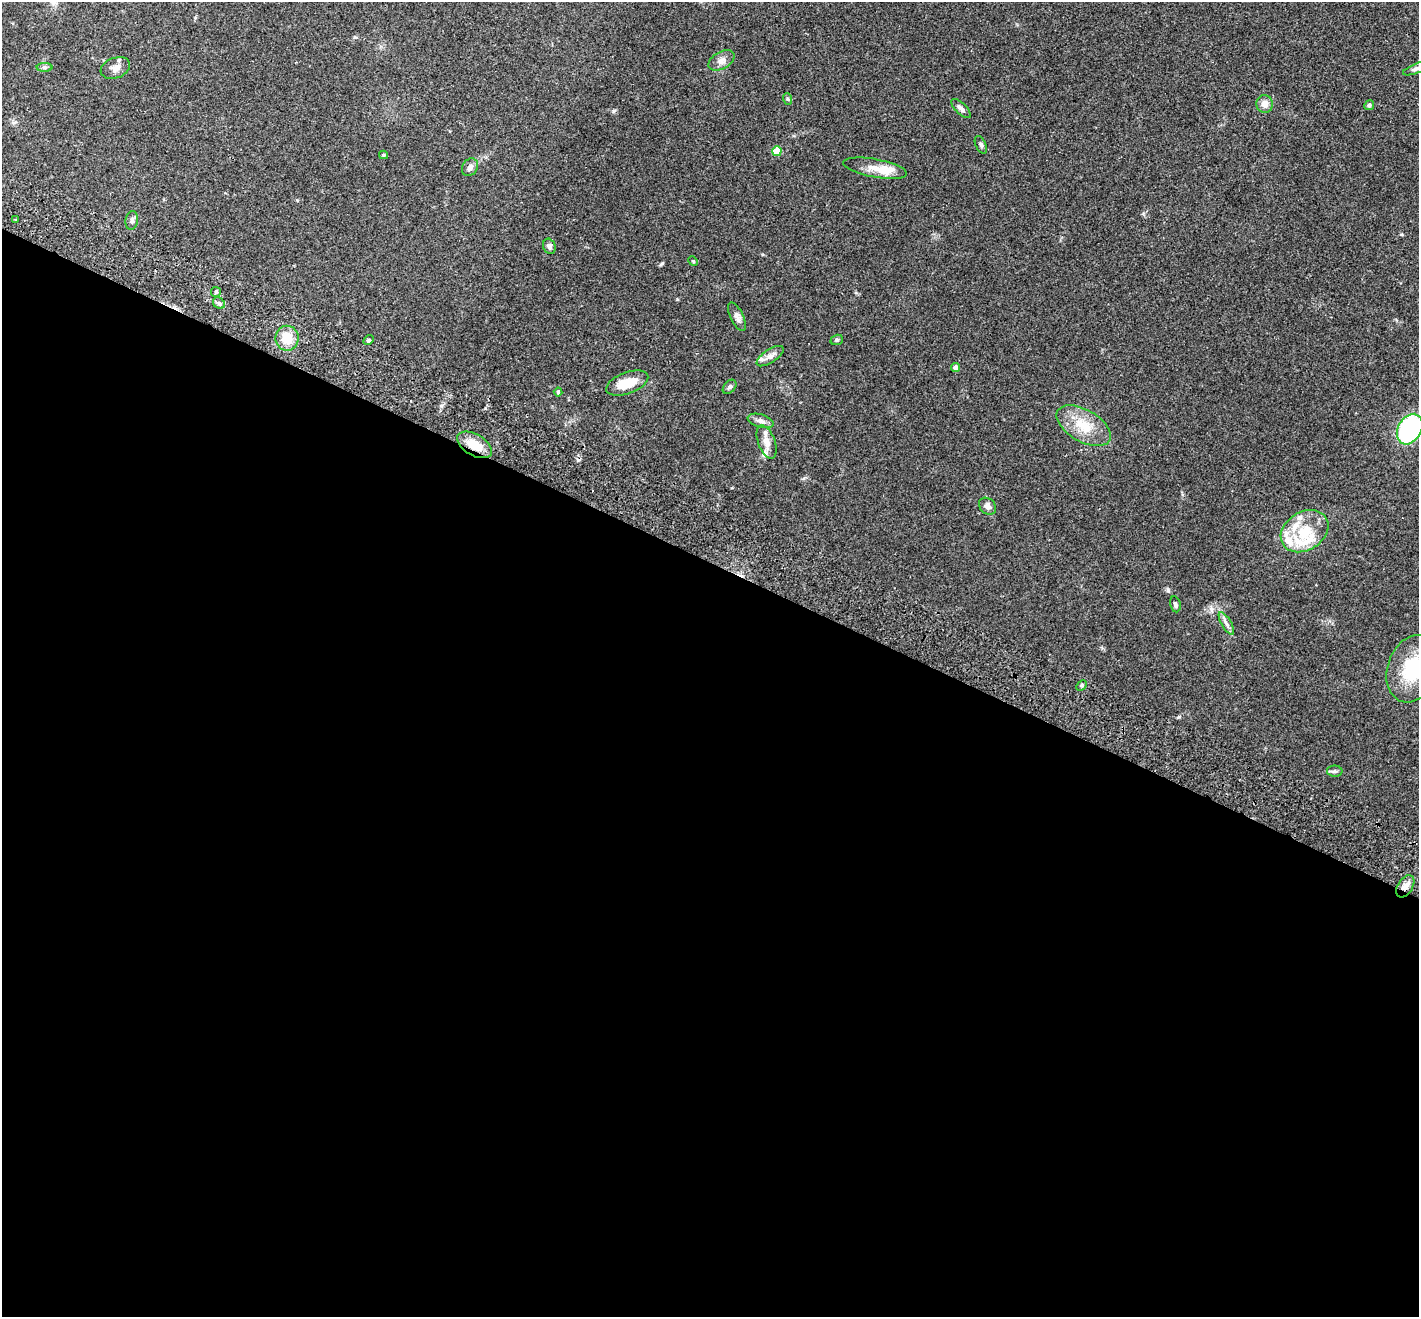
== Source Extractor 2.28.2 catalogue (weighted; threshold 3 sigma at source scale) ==
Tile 14 of 4 x 4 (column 2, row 4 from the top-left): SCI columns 1448-2864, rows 199-1513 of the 5732 x 5790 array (HDU 1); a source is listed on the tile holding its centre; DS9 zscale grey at full resolution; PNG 1421 x 1319 px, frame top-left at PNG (2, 2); each listed source drawn as its Kron ellipse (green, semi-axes under 4 px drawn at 4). Shown black and unused: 57% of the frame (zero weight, under 2 of 3 exposures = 3% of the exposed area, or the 3 px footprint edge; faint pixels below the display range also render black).
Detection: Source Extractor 2.28.2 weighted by HDU 2 'WHT'; one run over the whole footprint, this tile lists its part. Background 0.0681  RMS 0.0082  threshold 0.0369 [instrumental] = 3 sigma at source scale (4.5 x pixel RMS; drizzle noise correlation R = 1.50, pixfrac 1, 0.05/0.05 arcsec/px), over >= 5 px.
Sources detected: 50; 9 inside a brighter listed object's ellipse — not listed separately; the other 41 listed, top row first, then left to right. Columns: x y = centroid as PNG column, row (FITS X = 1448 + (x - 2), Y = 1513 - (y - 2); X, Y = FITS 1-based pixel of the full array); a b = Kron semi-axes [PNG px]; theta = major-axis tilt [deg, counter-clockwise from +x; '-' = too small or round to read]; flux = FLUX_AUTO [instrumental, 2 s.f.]
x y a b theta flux
721 60 14 8 30 4.7
45 67 8 4 0 1.5
115 68 15 10 21 5.3
1416 69 13 5 22 2.3
788 99 6 3 -70 0.96
1265 104 9 8 - 5.8
1369 105 5 4 - 2
961 109 12 5 -45 3.1
981 145 9 5 -66 1.8
777 151 5 5 - 21
383 155 4 4 - 0.94
470 167 9 7 57 3.2
875 168 32 9 -10 10
16 220 3 2 - 1.1
132 220 9 6 81 2.9
549 246 8 6 -67 2.6
693 261 5 4 - 0.82
216 292 5 5 - 1.2
219 303 6 5 - 1.9
737 317 15 6 -64 3.6
287 338 12 11 - 14
369 340 5 4 - 1.5
837 340 6 5 - 1.3
770 356 15 6 34 4.2
955 367 4 4 - 3.8
627 383 22 10 20 16
730 387 8 5 47 1.9
558 392 4 4 - 0.99
761 421 13 6 -16 3.8
1084 426 30 16 -30 21
1410 429 16 11 61 99
767 442 17 8 -70 6.8
474 445 19 10 -30 15
987 506 9 7 -42 3.9
1305 531 25 19 33 27
1175 604 8 5 -79 2
1226 623 13 5 -60 3.1
1413 669 34 25 70 43
1081 685 6 4 46 1.4
1335 771 8 5 -1 1.7
1405 886 12 7 57 5.4
Overlapping masked pixels (flux is a lower limit): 2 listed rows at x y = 474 445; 1405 886
Isophote crosses this tile's border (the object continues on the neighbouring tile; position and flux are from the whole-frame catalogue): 3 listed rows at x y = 1416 69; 1410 429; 1413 669
Unlisted compact peaks at least as high as the median listed source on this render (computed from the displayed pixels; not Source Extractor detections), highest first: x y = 662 263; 1179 717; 613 111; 1168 590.